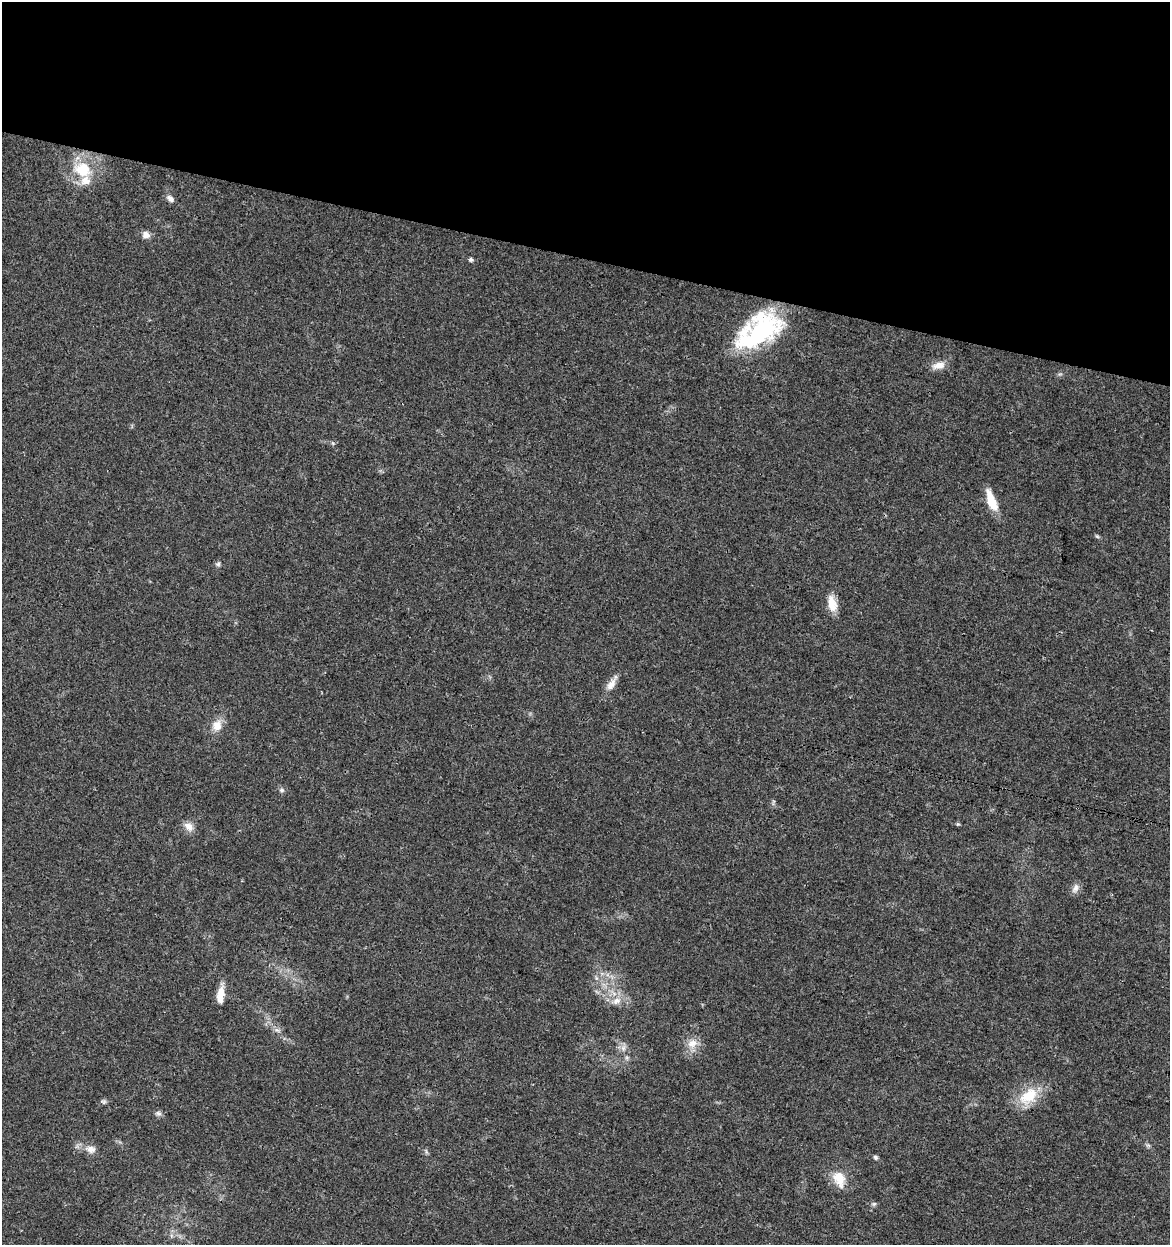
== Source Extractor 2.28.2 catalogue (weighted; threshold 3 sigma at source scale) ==
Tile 2 of 4 x 4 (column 2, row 1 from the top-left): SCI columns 1455-2622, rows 3731-4973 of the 5182 x 4982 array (HDU 1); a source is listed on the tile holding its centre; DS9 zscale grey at full resolution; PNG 1172 x 1247 px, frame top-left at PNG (2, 2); no overlay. Shown black and unused: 21% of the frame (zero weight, under 3 of 4 exposures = <1% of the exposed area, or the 3 px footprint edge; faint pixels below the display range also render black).
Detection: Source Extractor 2.28.2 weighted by HDU 2 'WHT'; one run over the whole footprint, this tile lists its part. Background 0.0353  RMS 0.0034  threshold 0.0155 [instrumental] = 3 sigma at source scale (4.5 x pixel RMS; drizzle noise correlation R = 1.50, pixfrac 1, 0.0396/0.0396 arcsec/px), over >= 5 px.
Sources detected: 31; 1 inside a brighter object's white glare — not listed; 2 inside a brighter listed object's ellipse — not listed separately; the other 28 listed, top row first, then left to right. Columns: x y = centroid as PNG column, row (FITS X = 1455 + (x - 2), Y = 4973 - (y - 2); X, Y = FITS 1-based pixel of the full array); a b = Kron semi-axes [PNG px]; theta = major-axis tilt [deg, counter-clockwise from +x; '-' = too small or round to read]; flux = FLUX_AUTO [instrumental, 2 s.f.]
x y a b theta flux
83 169 26 21 -12 13
170 198 11 7 -39 1.5
146 235 9 8 - 2.1
470 259 5 5 - 0.63
761 332 58 27 24 39
938 366 18 9 12 3.3
991 500 26 9 -68 7.2
1097 536 6 4 -43 0.51
218 564 7 5 2 0.71
832 603 21 11 -77 4.7
612 684 23 8 58 3.2
217 725 14 13 - 4.2
281 790 7 5 -15 0.82
958 824 5 5 - 0.46
189 827 14 9 -45 2.7
1075 888 14 8 61 1.8
220 995 20 8 84 4.5
616 1001 16 9 21 3.4
276 1030 8 4 0 0.9
692 1043 15 11 17 3.7
623 1048 10 7 76 1.6
1028 1096 30 19 41 11
104 1102 7 6 - 0.75
158 1113 8 6 -16 0.99
91 1149 14 10 -14 2.8
875 1157 6 5 - 0.64
839 1179 22 14 -67 6.5
874 1204 7 5 21 0.68